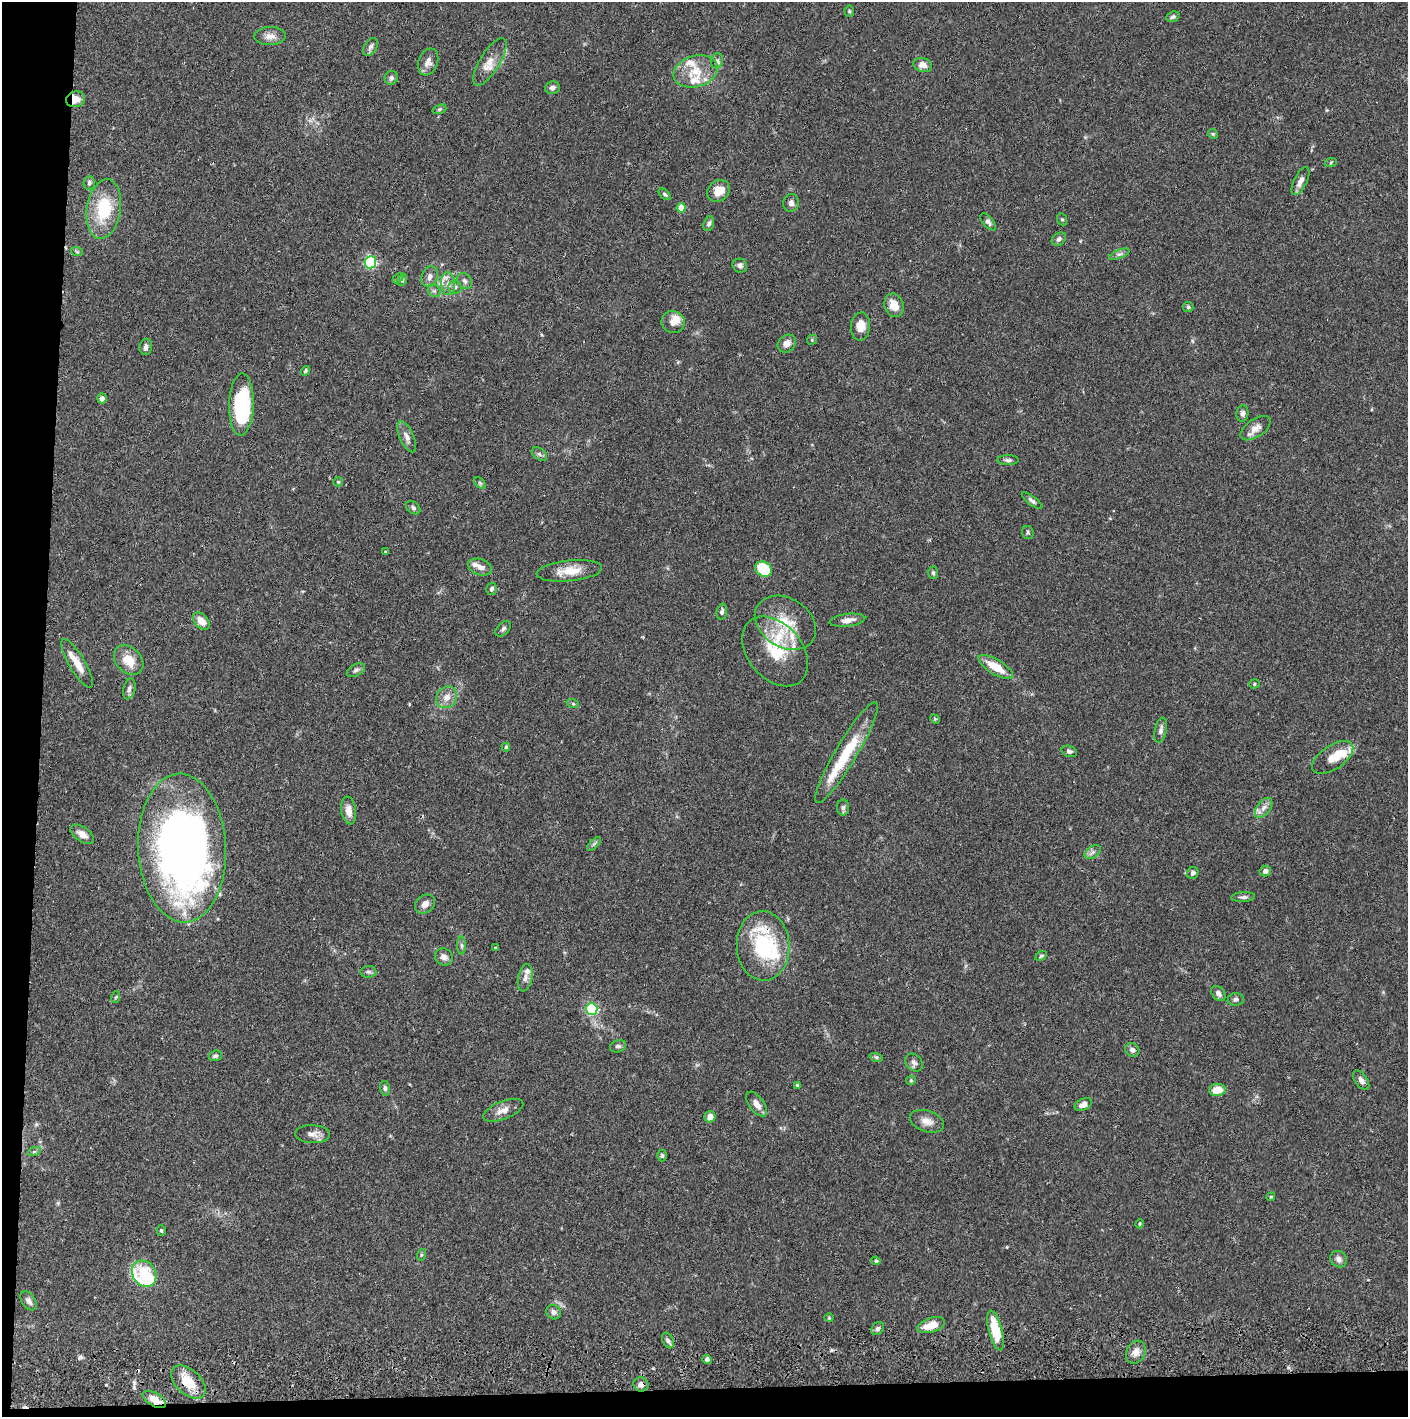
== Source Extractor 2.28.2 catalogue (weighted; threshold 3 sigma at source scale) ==
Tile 7 of 3 x 3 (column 1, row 3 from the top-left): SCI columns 4-1409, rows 57-1471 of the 4228 x 4358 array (HDU 1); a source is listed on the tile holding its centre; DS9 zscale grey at full resolution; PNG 1410 x 1419 px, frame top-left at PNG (2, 2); each listed source drawn as its Kron ellipse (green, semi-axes under 4 px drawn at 4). Shown black and unused: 5% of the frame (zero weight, under 2 of 3 exposures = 3% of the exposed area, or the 3 px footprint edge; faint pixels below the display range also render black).
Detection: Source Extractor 2.28.2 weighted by HDU 2 'WHT'; one run over the whole footprint, this tile lists its part. Background 0.0682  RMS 0.0048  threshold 0.0218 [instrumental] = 3 sigma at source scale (4.5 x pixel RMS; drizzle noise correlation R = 1.50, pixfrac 1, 0.05/0.05 arcsec/px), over >= 5 px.
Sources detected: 159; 1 inside a brighter object's white glare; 2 cosmic-ray / hot-pixel residue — neither listed nor drawn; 14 inside a brighter listed object's ellipse — not listed separately; the other 142 listed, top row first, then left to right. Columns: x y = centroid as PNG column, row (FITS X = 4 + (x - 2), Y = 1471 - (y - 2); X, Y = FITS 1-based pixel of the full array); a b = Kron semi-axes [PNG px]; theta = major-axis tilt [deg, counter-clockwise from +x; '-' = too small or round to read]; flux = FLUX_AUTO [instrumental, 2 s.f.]
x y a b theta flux
849 11 5 5 - 0.7
1173 17 7 5 22 1.1
270 36 16 9 3 3.5
370 47 10 6 57 1.6
717 61 8 6 75 1.3
428 62 14 9 70 3.3
490 62 27 10 58 6.3
923 65 9 7 -15 3.9
696 71 22 15 17 10
391 78 7 6 - 1.3
552 88 7 6 - 1.6
75 99 9 8 - 5
439 109 7 4 19 0.72
1213 134 5 4 - 0.57
1331 162 6 4 20 0.7
1300 181 15 6 64 3
89 183 7 5 85 1.2
718 191 12 10 42 5.8
665 194 7 4 -44 0.8
791 203 9 8 - 2.1
681 208 4 4 - 9.2
104 209 30 17 81 23
1062 219 6 5 - 0.76
988 222 10 5 -49 1.7
709 224 8 5 71 1.3
1059 239 8 5 39 1.4
77 252 6 4 -19 0.62
1119 254 11 4 21 1.2
370 262 6 5 - 60
740 266 7 6 - 1.4
429 277 10 8 75 2.3
398 278 6 4 45 0.69
402 280 6 4 62 0.72
465 281 9 6 -51 1.4
448 284 11 7 -84 3.2
455 287 7 6 - 1.3
434 291 7 5 -43 1.2
894 305 12 9 -70 5.9
1188 307 5 5 - 0.83
673 322 11 11 - 3.7
860 326 14 9 85 4.8
812 340 5 4 - 0.64
787 344 10 8 47 3
146 347 8 6 82 1.7
305 371 5 3 - 0.75
102 399 5 4 - 2.1
241 405 31 12 88 47
1242 413 8 6 82 1.4
1255 428 17 9 34 3.9
407 437 16 7 -66 3
539 454 8 5 -36 1.2
1008 460 10 5 0 1.3
338 482 5 4 - 0.56
480 483 7 4 -45 0.81
1032 501 12 4 -37 1.4
413 508 8 5 -39 1.2
1028 533 6 5 - 0.86
385 552 3 3 - 0.78
480 567 12 8 -19 3.1
764 569 9 7 -31 17
569 571 33 10 6 8.7
933 573 6 5 - 0.8
492 589 6 5 - 1.1
722 612 8 5 76 1.2
847 620 18 6 7 3.4
201 621 10 6 -46 4.9
785 623 33 24 -33 18
503 629 9 5 46 1.3
775 651 39 27 -50 22
129 660 17 12 -45 8.4
77 663 28 8 -59 6.7
996 667 20 7 -31 10
356 670 10 5 29 1.4
1254 684 5 4 - 0.72
129 689 10 6 77 1.7
447 697 11 9 55 4.2
573 704 6 4 -20 0.67
935 719 5 4 - 0.51
1161 730 13 6 78 1.9
506 747 4 4 - 0.63
1069 751 8 5 -18 1.3
846 753 58 10 59 22
1333 757 23 12 34 8.8
843 807 8 6 89 1.2
1264 808 11 6 53 2.7
349 811 14 7 -82 4.1
82 834 13 7 -35 3.7
594 844 9 3 45 0.92
182 848 74 44 -87 310
1093 852 9 5 36 1.5
1265 871 6 5 - 1.7
1193 873 6 5 - 1.5
1243 897 12 5 4 1.4
425 904 11 8 39 3.1
462 945 9 4 -90 1.2
763 946 35 26 -88 38
496 947 3 3 - 1.3
1041 956 6 4 31 0.64
444 957 9 8 - 2.5
368 972 8 6 -1 1.1
525 978 14 7 78 2.5
1218 994 8 6 -51 1.9
116 997 6 3 70 0.6
1236 999 8 6 7 1.4
592 1009 6 5 - 65
618 1046 8 6 14 1.3
1132 1050 7 6 - 1.8
215 1056 7 5 18 0.98
876 1057 7 4 -18 0.74
914 1063 10 8 -45 1.8
911 1080 5 4 - 0.57
1361 1080 11 6 -55 2
797 1085 4 4 - 0.47
385 1088 7 4 -76 0.96
1217 1090 8 6 8 7.4
757 1104 14 7 -53 3.7
1083 1105 9 5 25 2.8
503 1110 21 9 21 4.3
710 1117 6 5 - 3.5
927 1121 18 10 -19 4.2
313 1134 17 9 -3 3.6
34 1152 6 4 19 0.71
662 1155 6 4 -90 0.8
1271 1197 4 3 - 0.59
1140 1224 4 3 - 0.53
161 1231 5 4 - 0.7
421 1255 6 4 72 0.54
1339 1259 8 7 - 2.1
876 1261 4 4 - 0.88
144 1274 14 11 -54 17
29 1301 10 6 -55 2
554 1312 7 7 - 1.9
829 1318 4 4 - 0.5
931 1325 14 7 17 6.5
878 1328 7 5 42 1.3
996 1331 20 7 -76 14
668 1340 8 5 -63 1.5
1136 1352 12 9 62 3.6
707 1359 4 4 - 1.4
188 1382 20 12 -43 10
641 1385 7 7 - 2.2
154 1399 13 6 -30 5.6
Overlapping masked pixels (flux is a lower limit): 5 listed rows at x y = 75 99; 763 946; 188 1382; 641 1385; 154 1399